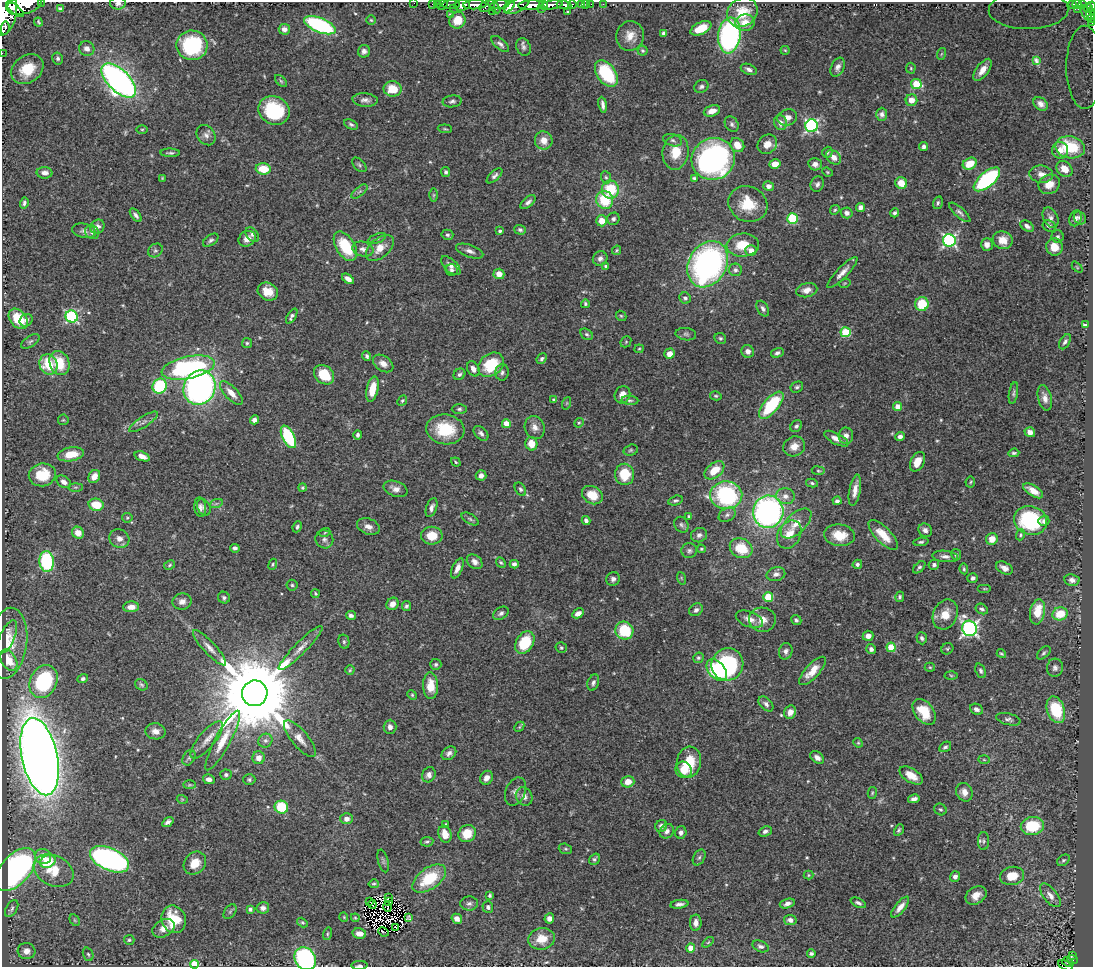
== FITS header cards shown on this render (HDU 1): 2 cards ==
NAXIS1  =                 1091
NAXIS2  =                  965

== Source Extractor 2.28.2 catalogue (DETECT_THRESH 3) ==
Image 1091 x 965 px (HDU 1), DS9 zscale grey, 1 PNG px = 1 image px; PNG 1095 x 969 px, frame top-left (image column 1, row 965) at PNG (2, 2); each listed source drawn as its Kron ellipse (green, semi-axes under 4 px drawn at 4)
Background 0.65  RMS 0.027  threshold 0.0801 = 3 sigma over >= 5 px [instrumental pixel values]
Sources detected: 542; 8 with non-positive FLUX_AUTO (blend fragments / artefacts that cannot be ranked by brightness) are neither listed nor drawn; of the other 534, the 500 brightest by FLUX_AUTO listed and drawn (34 fainter detections omitted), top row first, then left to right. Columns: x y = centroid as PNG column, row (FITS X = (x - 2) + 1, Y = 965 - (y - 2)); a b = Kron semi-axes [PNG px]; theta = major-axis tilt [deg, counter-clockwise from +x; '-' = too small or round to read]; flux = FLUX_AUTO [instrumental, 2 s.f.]
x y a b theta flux
41 2 2 2 - 37
118 3 8 6 2 7.8
414 3 2 2 - 11
432 4 2 2 - 14
438 4 3 2 - 17
443 4 6 2 47 22
451 4 9 3 2 77
581 4 4 3 - 62
586 4 2 2 - 9.3
591 4 2 2 - 11
603 4 2 2 - 8.6
1077 4 4 3 - 140
24 5 18 9 15 3800
462 5 7 5 7 1400
475 5 11 4 3 1300
500 5 9 4 6 680
517 5 14 6 29 980
531 5 12 5 4 2300
543 5 5 3 - 500
552 5 11 4 9 1100
564 5 7 4 -10 460
572 5 4 3 - 110
1073 5 3 3 - 41
1082 5 4 3 - 140
487 6 8 5 24 350
509 6 7 3 50 380
1091 6 5 3 - 280
494 7 8 3 -51 250
454 8 3 3 - 29
1088 8 4 3 - 390
15 9 11 4 -40 1300
60 9 4 4 - 4.7
541 9 2 2 - 180
1078 9 2 2 - 19
1029 10 40 19 1 130
492 11 2 2 - 45
5 12 23 12 80 5000
568 12 4 3 - 3.2
742 12 16 13 36 45
1086 13 8 4 -61 80
450 14 4 4 - 2.6
1090 14 7 3 88 150
1091 19 4 2 - 44
371 20 5 4 - 2.3
457 20 8 8 - 34
38 22 4 3 - 2
745 23 10 8 12 20
1092 23 3 2 - 14
320 25 17 7 -22 250
5 28 6 3 80 300
701 28 11 6 25 39
284 29 5 5 - 9.8
664 33 4 4 - 5.4
729 35 18 11 83 380
630 36 15 14 - 22
500 44 11 5 -41 5.9
192 45 15 14 - 170
523 47 9 7 -67 5.8
87 48 8 7 - 9
785 50 4 4 - 1.9
364 51 6 6 - 6.8
643 51 5 5 - 2.9
2 53 2 2 - 7.5
941 54 6 4 70 2.2
58 58 6 5 - 4.1
1036 61 4 2 - 2.1
838 67 10 6 65 7.9
1085 67 41 18 -90 130
911 68 5 5 - 2.4
27 69 17 13 36 57
749 69 8 5 -23 6.9
982 70 13 6 54 15
606 73 15 9 -55 120
119 80 22 11 -45 800
281 81 7 4 -45 2.7
916 84 5 5 - 66
701 87 7 6 - 4.9
392 89 9 7 -2 36
365 100 12 6 -5 8.3
911 100 6 6 - 18
452 101 9 6 8 4.9
1041 104 8 6 -37 9.3
603 105 8 3 -81 6.6
274 110 16 14 -29 100
712 111 8 5 18 17
882 114 6 5 - 5.9
787 117 10 8 17 13
780 123 7 6 - 12
351 124 7 4 -27 3.9
732 124 8 6 -58 5.3
811 126 6 6 - 320
142 129 6 4 0 2.4
445 129 7 3 -5 2.1
206 135 11 8 -53 8.7
544 140 9 9 - 19
673 140 9 6 -17 5.6
767 144 10 9 - 18
737 145 8 6 -48 24
924 147 4 4 - 5.5
1070 147 15 11 -11 71
1060 150 8 8 - 15
676 152 17 13 81 41
827 152 6 5 - 3
170 153 10 3 -1 4
833 157 8 6 -40 15
713 159 22 20 26 520
775 164 5 4 - 24
815 164 7 6 - 8.8
970 164 7 5 29 35
359 165 9 5 -45 3.4
263 169 7 5 -4 45
1064 169 9 7 -46 21
446 172 5 4 - 3.8
827 172 5 4 - 2.2
45 173 8 5 -3 10
1041 174 12 8 -6 14
495 176 10 4 43 5.5
606 177 6 5 - 3.4
162 178 4 4 - 1.8
694 178 4 4 - 3.4
987 179 16 7 40 220
901 183 6 5 - 28
817 184 8 6 65 5.9
1049 184 11 9 30 21
769 186 5 4 - 9.3
610 190 9 8 - 68
359 191 9 4 38 4.3
434 195 6 4 89 2.5
605 200 9 8 - 70
528 202 9 5 40 6.4
24 203 6 4 74 4.9
938 203 6 5 - 3.3
748 204 20 17 -28 52
860 207 4 4 - 9.3
835 210 5 4 - 2.5
960 212 13 5 -41 5.8
847 213 6 5 - 6.6
895 213 4 4 - 4
136 215 8 4 -52 6
1051 218 11 7 -65 8.3
1075 218 8 6 70 6.6
1080 218 7 5 -49 6.1
613 219 6 6 - 4.3
792 219 5 5 - 110
602 221 5 5 - 20
1027 226 7 5 -31 6.3
1049 226 7 5 -32 4.4
97 227 8 6 42 7.9
520 230 6 4 -17 3.5
84 231 12 7 -13 7.4
500 231 4 3 - 3.6
92 232 7 6 - 7.3
252 234 8 6 -52 5
447 235 6 5 - 3.4
1058 237 6 6 - 4
377 238 9 4 19 4.2
247 239 9 7 35 15
211 240 9 5 36 4.7
949 240 6 6 - 330
1003 240 10 9 - 20
743 245 16 11 5 40
987 245 6 6 - 8.9
345 246 16 9 -58 71
1054 247 8 8 - 24
380 248 16 9 40 23
363 249 11 7 -15 8.8
155 250 8 6 35 4.6
617 250 5 4 - 2.1
751 250 5 5 - 9.8
470 251 14 6 -19 8.5
600 258 7 7 - 7.5
708 264 24 19 61 500
451 266 12 6 -44 9.2
606 266 3 3 - 4
1077 267 6 4 -46 2
452 270 6 5 - 4.5
735 270 6 6 - 5.3
842 273 21 5 46 13
499 274 5 5 - 15
348 279 7 4 -38 9.5
845 283 6 3 18 1.8
807 290 11 7 12 13
268 292 11 8 -29 22
685 298 6 5 - 5.4
585 304 4 4 - 3.2
922 304 7 6 - 57
763 308 8 5 -59 5.9
292 316 8 4 58 6.4
621 316 6 4 -42 2.3
72 317 6 6 - 260
18 319 11 8 -51 54
26 320 7 6 - 6
1085 325 4 3 - 5.2
846 332 5 5 - 95
587 334 7 5 -38 3.5
686 334 10 6 -8 4.9
720 338 6 5 - 3.2
30 341 10 5 34 4.4
626 342 6 5 - 2.3
1065 342 8 5 59 4.8
247 343 5 5 - 2.8
639 349 5 4 - 2.2
748 351 6 6 - 10
777 353 6 4 18 4.6
669 354 5 5 - 16
367 356 5 3 - 3.4
542 359 5 4 - 3.5
59 363 12 9 -67 49
383 363 11 7 -34 13
48 365 10 8 -65 56
491 365 14 10 38 73
188 368 27 11 11 310
473 369 8 5 -63 8.9
502 372 8 6 82 6
459 374 6 5 - 4
324 375 11 8 -39 53
160 386 8 7 - 130
797 387 6 5 - 3.9
200 388 17 15 61 580
372 389 13 5 78 36
231 393 15 6 -46 17
1013 393 11 4 80 4.3
622 395 9 7 68 16
716 396 6 4 -14 2.7
1045 398 13 6 -76 11
402 400 5 4 - 2.7
554 400 4 3 - 3.2
630 400 8 4 -3 3.8
567 403 6 4 71 2.5
771 405 17 7 49 120
898 406 4 4 - 21
459 409 7 5 0 3.7
63 420 5 5 - 2.3
254 420 5 4 - 7.3
144 422 17 5 33 7.5
579 423 5 4 - 2.3
506 424 4 4 - 28
796 426 6 5 - 4.1
535 427 12 9 -70 12
445 429 19 15 -7 72
1030 432 5 5 - 9.5
481 433 9 5 -45 5.7
358 435 4 4 - 4.6
846 436 8 7 - 8.7
288 437 12 6 -63 120
900 437 5 4 - 6.5
836 439 13 5 -28 12
531 444 7 6 - 25
794 446 11 9 28 17
631 450 7 5 16 3.3
1014 453 5 3 - 2.9
71 454 13 7 10 34
142 456 8 4 -20 13
456 462 5 3 - 2
917 462 10 6 63 24
714 470 11 7 39 32
818 471 6 4 -8 2.8
625 474 10 9 - 50
42 475 13 11 10 51
481 475 5 5 - 8.7
94 476 7 5 57 16
64 482 8 5 -35 8.3
970 482 5 5 - 2.2
812 483 6 4 -12 3.1
75 487 7 4 0 2.6
302 488 4 4 - 2.7
396 489 12 7 -20 11
520 489 7 5 -57 4
855 490 16 5 79 14
1033 491 11 5 -33 18
592 495 11 8 -31 35
726 495 16 14 3 210
785 496 9 8 - 11
676 501 7 4 15 3.7
837 501 4 4 - 4.7
216 504 7 4 19 3.5
96 505 7 6 - 42
200 507 10 6 -83 6.7
204 507 9 6 -63 5.4
432 508 10 5 70 7.2
768 512 16 15 - 520
727 515 9 6 29 6.5
689 516 3 3 - 2.4
127 518 5 5 - 2.5
470 519 9 5 -31 3.8
586 520 4 4 - 5.8
1030 520 17 14 -18 150
1044 521 5 5 - 6
796 523 19 10 44 22
681 525 8 6 -60 4.6
368 526 12 7 -19 12
297 527 6 4 65 3.7
925 530 7 6 - 8
325 532 6 3 20 2.1
78 533 6 5 - 18
789 534 15 11 59 27
699 535 8 7 - 7.1
839 535 15 11 -7 36
883 535 19 7 -45 34
1020 535 5 4 - 2.7
432 536 11 9 -2 31
119 539 10 9 - 12
324 539 9 8 - 7.5
992 539 6 5 - 22
921 542 7 4 6 3.5
235 548 5 4 - 4.6
741 548 12 9 -27 51
701 549 4 4 - 2.1
689 551 8 7 - 5.2
956 555 6 5 - 3.4
945 556 13 5 -5 7.9
47 561 10 7 -86 150
475 562 9 6 -40 8.1
501 562 6 4 -48 2.6
273 564 6 4 64 2.1
514 564 4 4 - 6
857 564 5 4 - 3.8
170 565 6 4 29 2.5
934 565 5 5 - 4.6
919 567 7 4 44 3.8
457 568 11 5 66 12
1004 568 9 5 -29 9.4
964 569 5 3 - 2.6
776 574 9 6 13 8.5
681 578 6 4 -71 2.2
973 578 5 5 - 6.3
613 579 7 6 - 5.9
1072 580 7 6 - 7.5
292 585 5 5 - 3.3
985 589 7 3 0 2.1
315 594 4 3 - 2.3
768 597 5 5 - 77
900 597 5 4 - 4
224 598 6 5 - 4
182 601 9 8 - 10
392 604 6 6 - 13
406 606 5 4 - 3.6
131 607 8 5 2 14
982 609 6 5 - 4.6
696 610 7 6 - 6.4
1037 612 13 7 79 38
501 613 8 6 33 5.5
578 613 6 4 28 8.8
945 614 15 12 66 28
1060 614 7 6 - 39
351 615 5 4 - 5.8
749 619 14 7 -20 14
762 620 13 12 - 19
796 620 5 4 - 3.7
969 628 8 7 - 530
624 631 9 8 - 79
868 636 5 5 - 12
7 637 17 7 67 11
922 638 6 5 - 4.7
344 642 7 5 -77 3.7
525 642 12 8 58 74
8 643 36 19 82 36
891 647 4 4 - 47
209 648 23 6 -47 14
301 648 30 6 45 18
561 648 6 5 - 2.8
871 649 5 5 - 5.4
947 649 6 5 - 3.1
786 651 8 6 75 6.5
1044 653 8 5 45 3.7
1001 654 5 3 - 2.7
698 658 5 5 - 3.3
9 660 11 7 -61 19
436 664 5 5 - 3.6
727 664 16 16 - 220
930 667 5 4 - 2.2
1055 668 9 8 - 6.6
350 670 4 4 - 2.3
717 670 12 8 -48 120
812 671 18 7 47 26
981 671 8 5 -68 4.3
951 675 6 4 -3 2.6
83 679 5 4 - 4.1
44 682 17 13 63 120
593 682 8 5 70 5.1
141 685 6 5 - 3.5
430 686 13 7 -89 28
255 693 13 12 - 36000
412 695 5 4 - 2.3
766 704 9 5 -45 6.6
976 709 7 5 -25 6.3
1056 710 14 8 -72 85
790 712 7 5 63 12
924 712 15 9 -52 54
1008 719 12 6 -14 5.9
390 727 7 6 - 8.5
519 727 6 4 46 2.3
156 731 10 8 -10 13
300 739 23 8 -50 19
207 740 23 8 50 18
223 740 33 7 62 39
265 741 7 6 - 6
858 743 5 4 - 2.2
945 747 6 4 32 4.1
449 753 8 6 37 7.2
40 757 39 18 -78 3300
189 758 8 6 56 4.4
259 758 6 6 - 13
817 758 8 5 -38 9.2
984 760 6 4 -2 2.1
689 762 15 12 85 52
684 770 8 7 - 25
226 775 6 5 - 4.2
429 775 8 6 62 6.9
911 775 13 7 -32 22
486 778 7 6 - 10
209 779 6 5 - 9.2
249 780 6 5 - 3.6
628 782 6 5 - 18
189 785 6 3 0 2.1
515 792 15 9 66 10
964 792 9 8 - 13
872 793 6 4 76 2.4
524 797 9 8 - 11
182 799 5 3 - 1.8
914 799 6 4 13 7.1
281 807 7 6 - 72
940 809 6 5 - 3.4
347 819 6 5 - 10
168 822 6 4 34 5.7
446 824 3 3 - 1.9
661 826 6 5 - 8.7
1032 826 11 9 11 69
899 830 6 4 61 3.1
667 831 8 6 48 7.3
765 831 7 5 20 5.4
681 832 6 5 - 7.3
467 833 9 8 - 33
445 834 9 6 -72 22
984 841 9 5 90 4.8
427 842 6 5 - 4
565 849 7 5 -19 3.4
43 856 8 7 - 16
699 857 8 5 62 4.5
110 859 21 11 -24 550
594 859 6 5 - 3.8
1063 860 7 5 39 3.5
48 861 8 6 31 42
383 861 12 5 -76 4.1
195 863 12 10 47 30
16 869 25 14 49 500
54 871 21 15 -26 42
809 875 5 4 - 2.1
1012 876 12 9 12 32
955 877 5 5 - 6.1
429 879 19 10 35 78
374 884 5 4 - 2.8
490 895 4 3 - 3.2
976 895 11 8 32 18
1050 895 14 7 -52 11
389 898 2 2 - 3.6
369 902 3 2 - 2.7
389 902 4 2 - 2.7
469 903 9 7 3 6.1
858 903 8 4 -24 4.3
372 904 4 2 - 1.9
679 904 9 4 8 6.3
787 904 8 4 17 7.2
387 907 5 2 - 2.8
488 907 6 5 - 4
900 907 13 5 51 13
263 908 6 6 - 7.4
12 909 9 5 59 4.5
250 909 3 3 - 4.6
230 912 8 5 54 3.8
344 917 4 4 - 1.9
355 918 4 3 - 2
409 918 4 4 - 3.1
549 918 5 5 - 8.6
174 919 14 12 -68 66
457 919 5 4 - 10
75 920 6 4 -60 2.5
790 920 6 5 - 7.4
302 923 6 4 -32 2.5
696 923 8 6 88 9.5
396 927 2 2 - 1.9
163 928 12 8 31 15
383 932 6 2 -25 1.8
359 933 7 5 -10 11
327 934 6 4 74 2.6
542 939 13 10 8 29
129 940 5 5 - 3.3
708 942 6 3 37 2.3
760 946 8 5 -23 5.3
691 948 4 4 - 26
26 951 9 8 - 13
811 953 4 3 - 4.1
88 954 7 5 -70 3.2
1072 955 3 2 - 22
305 959 12 10 -52 250
1072 960 5 4 - 88
1068 962 6 3 -30 95
195 964 4 4 - 67
359 965 8 3 2 3.5
1065 965 8 3 -25 64
At the frame edge (FLAGS 8, measured only in part): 15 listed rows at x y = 41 2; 118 3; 414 3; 24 5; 1091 6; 1029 10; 5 12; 1091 19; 1092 23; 2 53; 1085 67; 305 959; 195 964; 359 965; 1065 965
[34 fainter detections neither listed nor drawn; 8 non-positive-flux detections neither listed nor drawn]